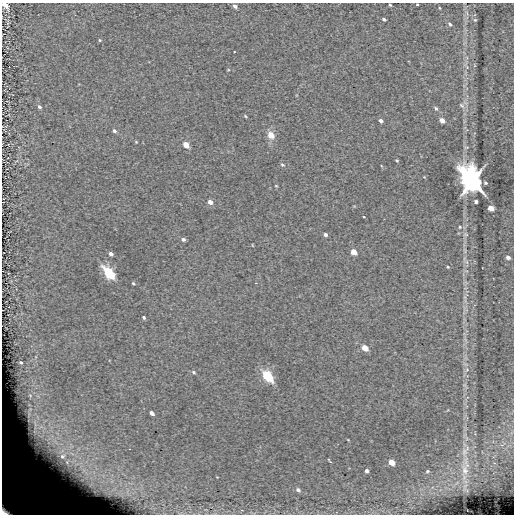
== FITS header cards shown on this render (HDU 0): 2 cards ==
NAXIS1  =                  512
NAXIS2  =                  512

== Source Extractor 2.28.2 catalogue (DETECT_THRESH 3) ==
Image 512 x 512 px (HDU 0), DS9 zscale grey, 1 PNG px = 1 image px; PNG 516 x 516 px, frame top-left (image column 1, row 512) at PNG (2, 3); no overlay
Background -0.0968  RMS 9.7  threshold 29.2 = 3 sigma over >= 5 px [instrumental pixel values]
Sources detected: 63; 3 with non-positive FLUX_AUTO (blend fragments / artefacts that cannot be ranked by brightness) are not listed; the other 60 listed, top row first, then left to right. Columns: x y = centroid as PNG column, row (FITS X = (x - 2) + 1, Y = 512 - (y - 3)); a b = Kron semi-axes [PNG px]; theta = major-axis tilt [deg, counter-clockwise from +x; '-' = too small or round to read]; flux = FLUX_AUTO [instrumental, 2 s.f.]
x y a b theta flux
5 5 7 4 -49 6500
390 5 3 3 - 720
417 5 3 2 - 720
235 6 4 3 - 2400
440 8 4 2 - 470
384 19 4 3 - 1200
475 20 4 4 - 710
450 24 5 4 - 1300
100 40 4 4 - 660
234 52 2 2 - 480
228 70 5 3 - 500
462 105 10 6 -44 2000
39 107 5 4 - 1500
436 108 6 4 -58 1200
245 116 5 3 - 700
442 120 5 4 - 3700
381 121 4 4 - 1700
114 131 6 5 - 1400
271 135 8 7 - 6700
136 142 3 3 - 610
186 145 5 4 - 7800
397 160 3 3 - 710
282 165 6 5 - 1100
472 181 11 8 -57 620000
485 183 4 3 - 950
276 186 4 3 - 520
476 201 4 3 - 1400
210 202 5 4 - 3400
491 208 5 4 - 6600
364 217 3 3 - 670
460 227 4 4 - 760
465 234 8 5 -7 1500
325 235 4 4 - 1500
183 239 4 4 - 1500
252 245 4 2 - 410
354 252 5 4 - 6800
111 254 5 4 - 1900
508 257 5 4 - 2100
467 262 7 4 -71 1400
448 267 3 3 - 620
109 273 7 4 -50 100000
133 283 3 3 - 800
256 283 2 2 - 520
144 317 4 3 - 1000
365 348 5 5 - 8500
21 362 3 2 - 670
467 370 6 5 - 1500
193 372 5 3 - 970
268 376 6 5 - 82000
152 413 4 3 - 2700
464 452 13 6 62 3300
330 462 5 4 - 810
392 462 5 4 - 7300
494 463 3 2 - 390
465 470 13 9 -77 5200
367 471 4 3 - 1400
427 471 3 2 - 610
298 490 5 4 - 1600
10 508 25 15 -24 110000
35 513 5 4 - 1100
At the frame edge (FLAGS 8, measured only in part): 4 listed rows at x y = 5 5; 417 5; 10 508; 35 513
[3 non-positive-flux detections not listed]